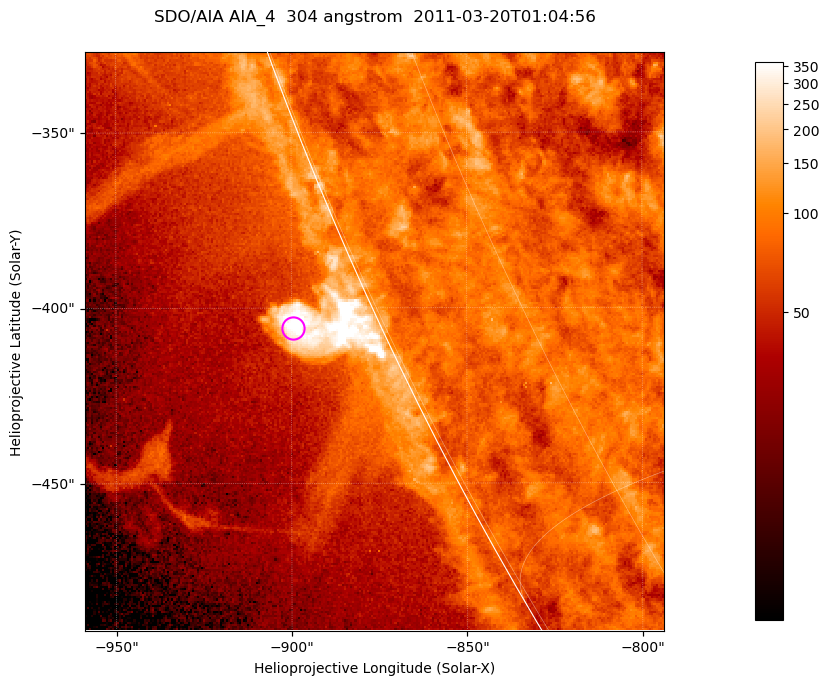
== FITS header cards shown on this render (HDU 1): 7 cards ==
TELESCOP= 'SDO/AIA '           / For AIA: SDO/AIA
INSTRUME= 'AIA_4   '           / For AIA: AIA_ATA1, AIA_ATA2, AIA_ATA3 or AIA_AT
WAVELNTH=                  304 / [angstrom] Wavelength
WAVEUNIT= 'angstrom'           / Wavelength unit: angstrom
DATE-OBS= '2011-03-20T01:04:56.125' / [ISO] Date when observation started; ISO 8
CTYPE1  = 'HPLN-TAN'           / CTYPE1; Typically HPLN
CTYPE2  = 'HPLT-TAN'           / CTYPE2; Typically HPLT

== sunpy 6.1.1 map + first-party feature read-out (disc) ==
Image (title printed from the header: SDO/AIA AIA_4  304 angstrom  2011-03-20T01:04:56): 275 x 275 px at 0.6 arcsec/px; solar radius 964 arcsec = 1606 px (partial field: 0.4% of the solar disc is inside the frame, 47% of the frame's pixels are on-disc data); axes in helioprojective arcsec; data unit not stated in the header (colour bar unlabelled)
Orientation: roll -0.132 deg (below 1 deg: not rotated)
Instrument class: DISC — disc imager (sunpy class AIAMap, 304 A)
Bright regions (active regions / flare kernels): reference = the on-disc median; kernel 3 px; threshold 5 sigma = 101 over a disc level ~79.8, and >= 1.15x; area >= 75 px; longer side >= 3 px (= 1.8 arcsec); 0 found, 0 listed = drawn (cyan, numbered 1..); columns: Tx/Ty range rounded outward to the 2 arcsec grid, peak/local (2 s.f.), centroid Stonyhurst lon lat
Off-limb structures (1.02-1.3 R_sun): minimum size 37 px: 4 found; the strongest spans PA ~115 deg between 1.02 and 1.03 R_sun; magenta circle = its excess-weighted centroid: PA ~115 deg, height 1.02 R_sun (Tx ~-900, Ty ~-406 arcsec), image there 6.5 x the reference